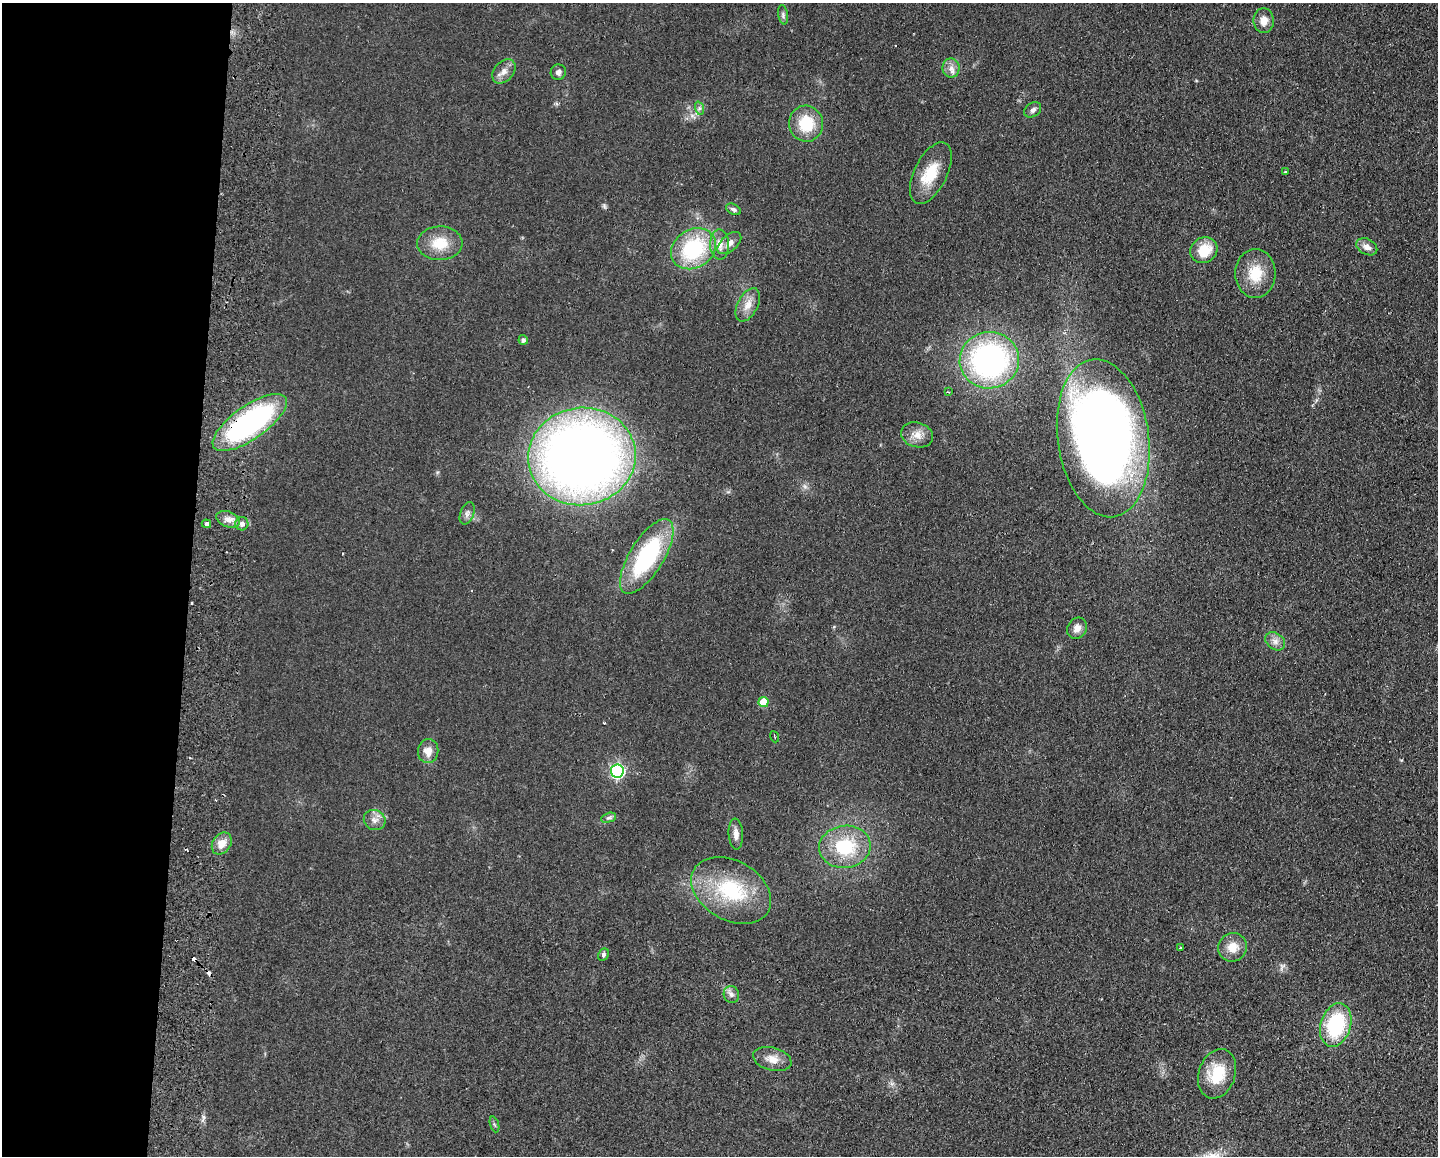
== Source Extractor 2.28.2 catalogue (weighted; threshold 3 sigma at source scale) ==
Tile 4 of 3 x 4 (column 1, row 2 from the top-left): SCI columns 169-1604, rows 2319-3472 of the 4757 x 4636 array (HDU 1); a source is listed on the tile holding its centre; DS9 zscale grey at full resolution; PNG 1440 x 1158 px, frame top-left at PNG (2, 3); each listed source drawn as its Kron ellipse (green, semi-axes under 4 px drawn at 4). Shown black and unused: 13% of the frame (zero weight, under 2 of 3 exposures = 3% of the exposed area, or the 3 px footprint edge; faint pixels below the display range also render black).
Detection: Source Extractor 2.28.2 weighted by HDU 2 'WHT'; one run over the whole footprint, this tile lists its part. Background 0.0578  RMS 0.01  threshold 0.0467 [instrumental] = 3 sigma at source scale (4.5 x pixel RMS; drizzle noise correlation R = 1.50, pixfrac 1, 0.05/0.05 arcsec/px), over >= 5 px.
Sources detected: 55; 4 cosmic-ray / hot-pixel residue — neither listed nor drawn; the other 51 listed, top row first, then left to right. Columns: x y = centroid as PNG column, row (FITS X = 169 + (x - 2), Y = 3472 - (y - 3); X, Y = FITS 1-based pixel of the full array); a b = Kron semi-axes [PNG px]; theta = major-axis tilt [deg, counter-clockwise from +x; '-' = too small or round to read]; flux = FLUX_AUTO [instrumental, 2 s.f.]
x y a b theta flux
783 15 10 5 -81 2.6
1264 21 12 10 -89 9.7
951 68 9 8 - 6.5
504 71 14 9 49 7.3
558 72 8 7 - 4.1
699 108 7 4 -72 2.4
1033 110 9 6 36 3.6
806 124 18 17 - 35
1285 172 3 3 - 1.8
931 173 33 16 63 31
733 209 8 5 -27 2.6
440 243 22 17 1 26
729 243 14 8 42 7.7
720 244 15 9 -88 10
1367 247 11 7 -29 7.1
693 249 24 19 32 86
1204 250 14 12 34 25
1255 273 24 20 90 29
748 305 18 10 62 12
523 340 5 4 - 3
989 360 30 28 6 260
948 392 2 2 - 0.82
250 422 44 16 35 240
917 435 16 12 -16 11
1103 438 79 45 -82 960
582 456 54 48 8 1000
467 513 12 6 70 4.1
228 519 12 7 -22 6.9
206 524 5 3 - 12
242 524 7 6 - 4.9
647 556 43 17 58 120
1077 628 11 9 58 7.2
1275 641 11 8 -36 5.9
763 702 5 5 - 30
774 737 6 2 -69 0.88
428 751 12 10 81 11
617 771 6 6 - 190
609 818 8 4 18 2.3
375 820 11 10 - 6.8
736 834 15 7 -86 6.3
222 844 12 9 55 12
845 847 26 21 6 58
731 890 43 30 -30 76
1233 947 15 14 - 15
1180 948 3 3 - 2.3
603 955 6 5 - 2.3
731 995 8 7 - 4
1336 1025 22 15 74 78
772 1059 19 11 -15 12
1217 1074 25 18 72 36
494 1124 8 3 -71 1.6
Overlapping masked pixels (flux is a lower limit): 1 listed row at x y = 250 422